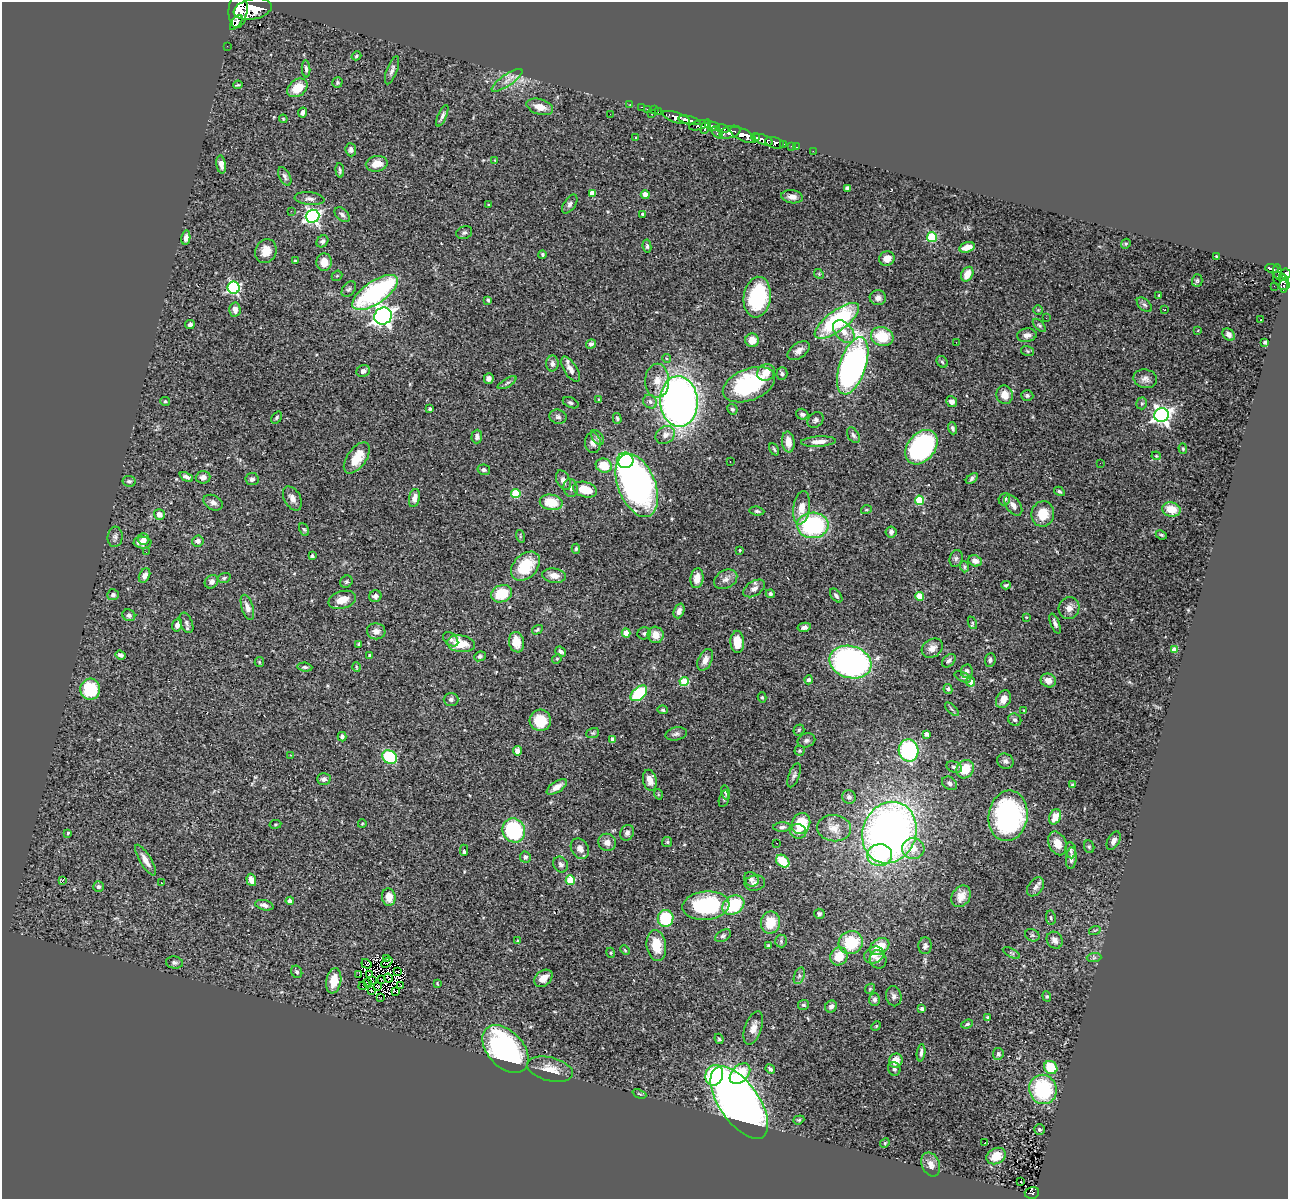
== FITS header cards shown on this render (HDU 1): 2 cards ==
NAXIS1  =                 1286
NAXIS2  =                 1197

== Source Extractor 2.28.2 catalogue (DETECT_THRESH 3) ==
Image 1286 x 1197 px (HDU 1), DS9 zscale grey, 1 PNG px = 1 image px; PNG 1290 x 1201 px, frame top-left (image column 1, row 1197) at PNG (2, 2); each listed source drawn as its Kron ellipse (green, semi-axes under 4 px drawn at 4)
Background 1.15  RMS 0.053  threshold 0.16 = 3 sigma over >= 5 px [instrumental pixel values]
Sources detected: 413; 5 with non-positive FLUX_AUTO (blend fragments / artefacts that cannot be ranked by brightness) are neither listed nor drawn; the other 408 listed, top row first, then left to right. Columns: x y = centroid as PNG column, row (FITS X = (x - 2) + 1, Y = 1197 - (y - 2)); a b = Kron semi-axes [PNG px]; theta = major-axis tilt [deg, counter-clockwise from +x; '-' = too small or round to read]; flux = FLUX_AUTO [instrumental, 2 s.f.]
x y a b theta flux
253 9 19 10 11 8800
238 10 18 9 84 8100
236 22 9 3 53 480
227 46 2 2 - 12
356 56 5 4 - 5.8
306 69 8 4 -86 8.9
392 70 15 5 70 14
507 80 18 5 35 26
337 83 5 5 - 6.3
238 85 5 2 - 4
297 88 11 8 37 68
630 104 2 2 - 18
540 107 13 7 -17 44
641 107 3 2 - 39
647 109 2 2 - 24
654 110 2 2 - 19
303 112 5 4 - 11
658 112 3 2 - 26
652 113 3 2 - 21
610 114 3 2 - 3
442 116 11 4 66 12
676 117 14 5 -17 2000
283 119 4 3 - 3.6
689 120 11 3 -13 2500
699 125 11 4 14 800
712 126 7 4 -8 1200
705 127 7 3 69 760
722 128 6 4 -20 530
730 132 11 6 16 1700
717 133 7 3 -47 300
743 135 14 5 -25 5100
636 137 3 2 - 2.5
755 137 4 3 - 680
763 140 10 5 -21 1600
775 143 9 5 -15 630
783 144 3 3 - 290
792 146 4 3 - 100
797 147 3 2 - 27
351 150 7 5 -85 12
813 151 2 2 - 11
495 160 2 2 - 2.3
221 164 9 4 -82 19
377 164 11 7 11 41
340 170 7 3 -84 6.8
285 176 10 5 -64 10
847 188 4 3 - 6.6
592 193 4 4 - 39
645 194 4 4 - 47
792 197 11 6 -9 23
309 199 15 6 -6 16
570 204 11 5 56 12
489 205 3 2 - 3.8
291 211 2 2 - 42
643 214 3 3 - 5.7
342 215 9 5 -43 9.8
312 216 7 6 - 970
464 233 8 6 22 8.6
932 237 5 5 - 220
186 238 7 4 80 14
322 241 6 5 - 9.1
1126 244 5 4 - 4.8
647 246 7 4 -83 6.8
967 247 8 5 17 34
266 251 12 10 67 44
542 255 4 4 - 5.2
1216 256 4 3 - 3.1
887 259 8 7 - 26
295 261 3 3 - 5.2
324 262 9 7 85 37
1272 269 7 4 -16 300
1277 272 8 3 -85 390
819 274 5 4 - 4.7
967 274 8 5 61 58
1286 274 5 5 - 610
337 276 6 4 40 5.1
1283 277 4 3 - 250
1197 281 6 5 - 5.2
1281 281 10 6 -51 580
1274 286 2 2 - 8.5
1284 286 7 3 88 120
234 288 6 6 - 520
349 289 9 6 52 8.1
375 292 26 11 35 540
1159 295 2 2 - 3
757 297 20 13 82 280
878 298 8 7 - 16
488 300 4 4 - 4.4
1144 305 9 5 -43 9.1
235 310 7 6 - 23
1038 310 5 5 - 3.6
1165 310 2 2 - 2.7
383 316 9 8 - 1700
1046 318 3 2 - 3.2
1260 320 3 2 - 2.4
837 321 27 10 37 480
190 324 5 4 - 8.2
1039 325 8 4 -45 6.6
1198 331 3 2 - 3.8
844 332 13 8 -49 41
1229 334 7 5 -44 14
1027 335 10 6 8 19
882 337 11 9 -15 120
752 340 7 7 - 36
956 342 2 2 - 4.9
1265 342 4 4 - 4.3
591 344 5 4 - 9.5
799 351 12 7 35 21
1027 351 7 5 -13 5.4
667 359 4 4 - 7.9
942 362 6 5 - 6.4
552 363 8 6 87 15
853 366 30 13 71 1200
570 369 14 6 -58 25
363 371 7 5 26 14
766 372 9 8 - 35
782 374 6 5 - 7.1
489 378 5 5 - 12
1145 379 12 9 -11 19
657 381 17 12 88 44
507 383 10 3 30 6.8
749 385 27 15 21 370
1005 395 9 8 - 36
1027 396 6 5 - 7.2
599 399 4 2 - 2.7
165 401 5 4 - 5.2
679 401 25 19 -87 2200
650 402 7 6 - 12
952 402 6 5 - 18
571 403 8 5 -24 7
1142 403 6 5 - 7.5
430 409 4 3 - 6.4
732 409 5 5 - 6.8
802 414 6 5 - 12
1161 415 7 7 - 1500
277 417 6 4 53 5.9
558 417 9 7 -15 10
617 418 5 4 - 4.7
815 420 9 7 40 9.7
953 428 6 4 -71 8.9
665 435 10 8 35 24
853 435 8 5 -57 9.5
477 437 7 5 88 12
598 438 8 5 -54 7.4
788 442 10 6 -83 37
818 442 17 5 3 30
593 443 10 8 -84 19
921 447 19 13 51 540
774 449 6 3 -63 5
1183 449 5 4 - 4.2
1156 456 4 4 - 4.2
357 458 18 9 54 75
625 460 8 8 - 210
730 461 3 2 - 3.4
1100 463 3 2 - 3.4
604 466 8 7 - 77
484 470 6 5 - 9.7
186 477 7 4 -26 12
203 477 7 6 - 18
252 479 6 6 - 10
972 479 7 4 39 9.8
563 480 10 6 -65 20
129 481 7 5 -9 8
637 485 33 18 -68 1600
571 488 9 7 -79 14
585 490 12 7 -15 76
1059 491 5 4 - 7
516 493 5 4 - 150
292 498 13 8 -62 24
414 498 9 5 77 25
1004 499 6 5 - 12
919 500 4 4 - 170
551 502 11 7 -9 83
213 503 10 7 -29 15
1013 505 12 7 -53 23
801 508 17 8 82 47
1171 509 9 7 -13 65
866 510 5 3 - 3.7
757 511 7 4 -7 7
1043 514 12 11 - 69
159 515 5 5 - 29
813 525 16 13 2 390
304 529 7 4 -61 5.9
891 532 5 5 - 11
1161 535 6 3 -24 4.8
520 536 6 4 -74 5.1
115 537 10 7 85 12
144 539 6 5 - 25
198 541 6 5 - 15
142 542 9 6 -2 29
576 549 5 4 - 4.9
740 550 3 3 - 3.7
146 552 2 2 - 5.8
312 556 4 4 - 5.8
956 558 8 6 74 8.7
975 561 7 5 -23 21
525 566 17 11 44 130
964 567 5 4 - 5.7
144 576 7 5 63 18
554 576 12 7 -8 27
224 578 6 4 18 6
697 578 10 6 82 36
726 579 12 9 28 22
212 582 7 6 - 14
346 582 6 5 - 6.6
1006 585 4 3 - 5.7
754 588 12 7 32 19
502 594 11 8 22 120
770 594 4 4 - 9.4
113 595 6 5 - 9.4
375 596 6 6 - 12
836 596 8 5 -52 9.6
920 596 4 4 - 110
342 600 14 8 17 44
247 607 13 5 -72 23
1069 608 11 10 - 25
679 611 7 5 69 16
129 615 6 5 - 10
1026 617 4 3 - 2.9
186 623 11 6 -67 10
972 623 6 4 -65 5.6
1055 623 10 4 -69 11
177 625 6 5 - 16
804 627 7 4 11 12
537 630 6 4 34 5.8
376 631 9 8 - 21
626 633 4 4 - 66
644 633 7 6 - 8.1
656 635 8 8 - 37
451 639 8 6 -40 11
516 642 10 7 -79 55
737 642 11 7 -89 62
359 644 4 3 - 4.2
461 644 14 8 -8 70
932 648 11 8 35 23
1174 650 4 4 - 62
561 651 6 4 -38 9.8
120 655 5 4 - 9.4
370 656 4 3 - 11
480 656 6 5 - 7
557 659 5 4 - 4.4
705 660 12 6 65 26
990 660 7 5 85 8.8
949 661 8 5 45 10
259 662 5 4 - 4.1
850 662 21 16 -16 1100
305 667 7 4 -7 6.5
356 667 5 3 - 3.2
967 671 7 6 - 13
963 677 9 4 -27 6.8
809 680 4 4 - 11
1048 680 8 6 -26 29
684 682 4 4 - 150
971 682 5 4 - 31
90 689 10 10 - 150
948 689 5 4 - 7.5
639 693 10 6 42 230
762 697 5 4 - 5
451 699 7 6 - 9.8
1003 699 9 7 63 30
952 709 8 3 -44 6.2
663 710 5 4 - 5.3
1024 711 4 3 - 2.7
540 720 11 10 - 97
1015 720 7 6 - 7.4
799 730 5 5 - 5.3
593 733 7 5 20 5.9
676 734 11 6 12 12
926 734 4 4 - 16
342 737 5 4 - 10
613 739 4 4 - 19
806 740 9 7 20 10
909 750 11 10 - 410
517 751 5 4 - 18
800 751 5 5 - 5.5
290 755 3 2 - 1.8
390 757 8 6 -35 260
1005 761 8 7 - 11
954 767 8 5 -22 9.7
965 769 9 8 - 85
794 775 12 5 69 11
324 779 7 5 0 11
650 780 10 7 -79 29
949 783 8 6 -35 12
1072 785 4 3 - 5.3
557 787 11 5 33 23
725 793 7 4 -79 6.1
658 794 5 3 - 3
849 797 7 6 - 11
724 799 8 5 75 6.9
1008 816 25 19 82 600
1055 817 8 5 64 38
801 823 11 9 66 110
275 824 6 3 9 3.9
362 824 4 3 - 2.9
782 827 9 5 2 8.9
834 828 17 13 -6 43
514 830 12 11 - 280
798 831 8 7 - 17
68 833 3 3 - 5.4
627 833 8 6 63 12
889 833 31 26 70 2300
1114 841 10 6 63 18
607 842 9 8 - 22
667 842 5 5 - 4.9
777 843 2 2 - 2.5
1057 843 12 8 -66 40
1089 847 6 5 - 5.4
580 849 11 8 -57 21
913 849 11 10 - 49
464 850 5 3 - 15
1071 850 8 5 -82 8.2
880 855 12 11 - 230
525 857 5 5 - 12
1071 858 11 5 85 18
145 860 17 5 -58 31
783 861 7 5 -41 80
561 865 8 7 - 14
751 879 8 6 -38 13
251 880 6 4 -71 31
570 880 5 4 - 140
62 881 4 2 - 25
161 883 3 2 - 3.1
755 883 10 7 8 15
98 887 5 5 - 8.5
1036 887 10 7 53 14
961 896 11 9 56 39
389 897 9 7 -82 41
290 901 4 4 - 21
264 905 9 5 -14 15
733 905 12 9 31 210
706 906 23 14 5 310
819 914 5 5 - 8.8
666 918 8 8 - 170
1051 918 7 5 -80 6.3
770 923 11 9 78 80
1095 930 6 3 18 3.9
1032 935 7 6 - 7.4
723 936 8 5 31 8.9
1055 940 9 7 -52 18
517 941 4 3 - 3.4
781 941 6 6 - 6.9
851 943 12 11 - 150
656 945 16 9 -82 76
768 946 4 3 - 6.9
925 946 8 6 85 12
879 947 10 7 32 81
625 950 5 4 - 4
611 953 5 3 - 3.5
1011 953 9 4 -26 6.7
874 955 10 8 21 26
839 956 9 8 - 65
387 958 3 2 - 2.4
1094 958 7 4 1 7.2
878 959 9 8 - 14
174 963 8 6 -8 9.3
387 963 6 2 43 3.3
366 964 5 2 - 1.2
398 971 3 2 - 1.1
297 972 6 5 - 7.8
370 974 2 2 - 3.4
359 975 2 2 - 2.8
799 976 9 5 72 8.1
388 978 5 2 - 0.55
543 978 10 7 40 37
382 979 3 2 - 4.2
373 980 4 2 - 2.4
334 981 13 7 80 59
367 982 3 2 - 2.3
437 983 3 3 - 2.9
363 986 4 3 - 17
378 986 3 2 - 3.2
400 986 3 2 - 3
870 989 5 4 - 4.4
371 990 3 2 - 3.7
396 992 3 2 - 260
894 996 10 7 -78 15
1047 996 5 4 - 4.7
381 998 2 2 - 2.4
874 1000 6 5 - 11
804 1005 5 5 - 6
831 1006 6 5 - 13
922 1008 4 4 - 11
988 1017 3 3 - 6.9
967 1024 6 4 21 5.4
876 1026 5 4 - 4.1
753 1028 17 8 71 30
719 1039 5 4 - 5.8
505 1049 28 18 -48 740
921 1053 8 4 81 11
998 1054 6 5 - 7.9
896 1061 7 6 - 42
1051 1067 7 6 - 99
550 1069 23 11 -13 56
770 1069 5 4 - 8.2
894 1069 7 6 - 13
740 1074 12 8 45 140
714 1075 10 8 72 300
1043 1089 15 13 -71 300
639 1094 7 3 -22 4.5
739 1103 42 20 -56 2400
799 1120 6 4 20 4.6
1039 1130 5 5 - 6.1
885 1143 5 4 - 4.1
985 1143 3 2 - 2.1
996 1156 10 7 28 52
931 1164 12 8 -66 24
1021 1182 3 2 - 3
1032 1193 7 6 - 130
At the frame edge (FLAGS 8, measured only in part): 2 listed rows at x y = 238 10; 1286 274
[5 non-positive-flux detections neither listed nor drawn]